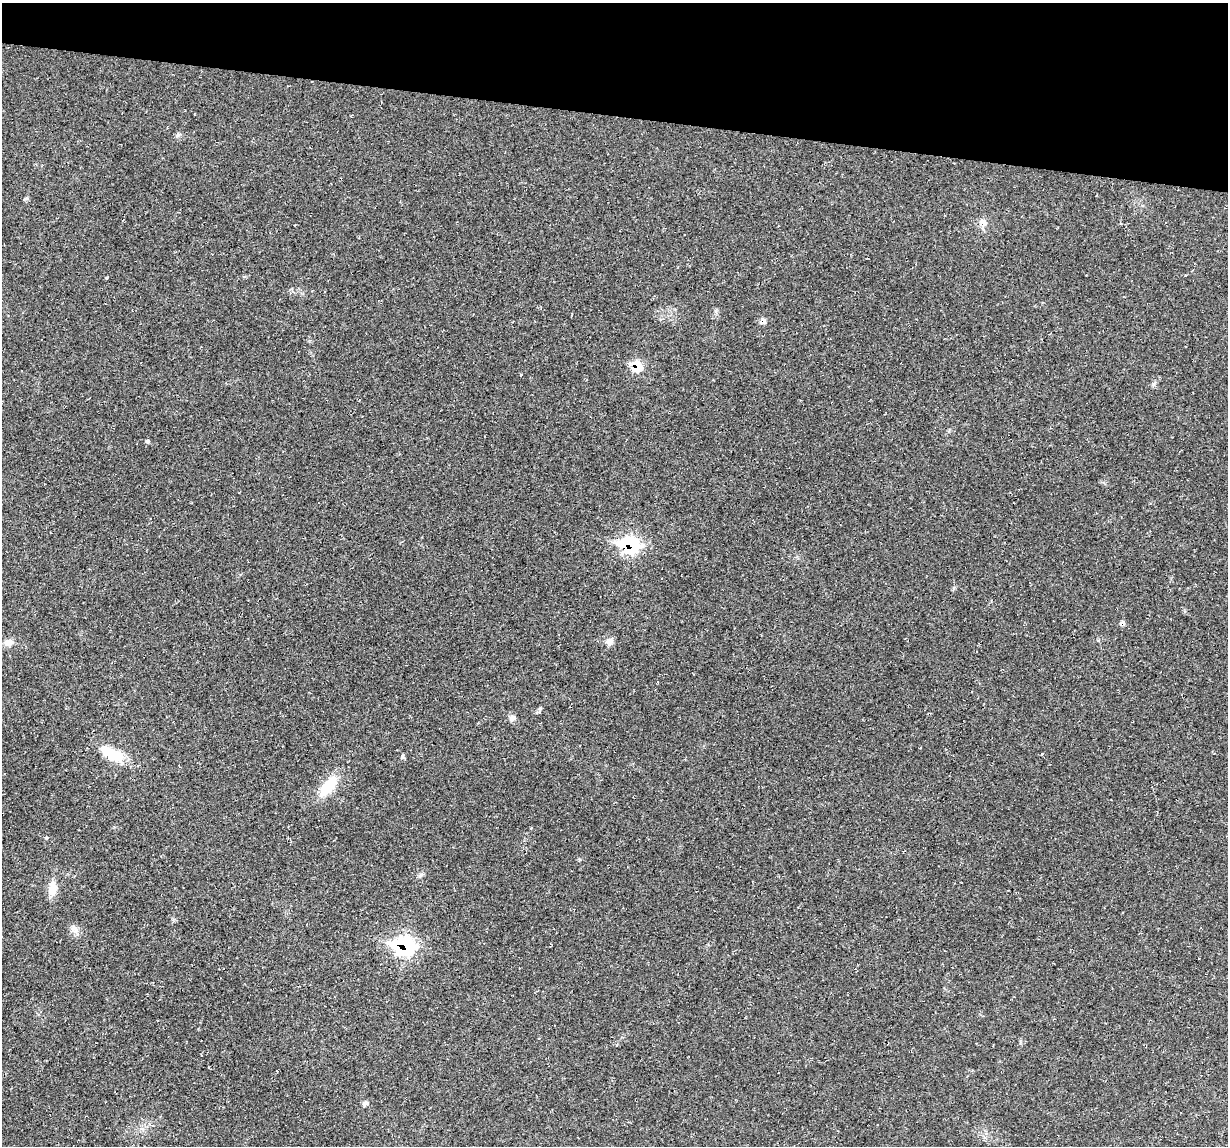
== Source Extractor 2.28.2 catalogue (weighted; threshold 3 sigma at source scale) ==
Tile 2 of 4 x 4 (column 2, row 1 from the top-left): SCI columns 1227-2452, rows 3547-4690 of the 4905 x 4926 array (HDU 1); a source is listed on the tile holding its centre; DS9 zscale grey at full resolution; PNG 1230 x 1148 px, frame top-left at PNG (2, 3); no overlay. Shown black and unused: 10% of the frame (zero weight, under 2 of 3 exposures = <1% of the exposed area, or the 3 px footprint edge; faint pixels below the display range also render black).
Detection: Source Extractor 2.28.2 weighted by HDU 2 'WHT'; one run over the whole footprint, this tile lists its part. Background 0.0197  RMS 0.006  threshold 0.0268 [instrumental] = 3 sigma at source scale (4.5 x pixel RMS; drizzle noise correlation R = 1.50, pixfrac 1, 0.05/0.05 arcsec/px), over >= 5 px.
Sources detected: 26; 2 cosmic-ray / hot-pixel residue — not listed; the other 24 listed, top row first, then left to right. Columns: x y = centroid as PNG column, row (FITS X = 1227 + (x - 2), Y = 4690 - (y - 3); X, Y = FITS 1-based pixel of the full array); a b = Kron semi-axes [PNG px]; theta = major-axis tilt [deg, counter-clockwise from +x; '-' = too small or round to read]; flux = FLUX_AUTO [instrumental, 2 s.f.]
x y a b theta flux
178 135 8 6 67 1.4
26 199 8 4 8 0.9
983 222 12 9 -39 4.3
244 276 6 4 1 0.79
106 278 4 3 - 0.5
716 312 7 4 -71 1.1
763 321 10 7 59 2.3
637 365 10 9 - 16
1153 384 7 4 89 1.2
147 441 6 5 - 1.1
630 545 11 9 -13 110
1122 623 6 6 - 1.8
9 642 12 9 2 4.5
609 642 10 9 - 3.6
540 709 7 5 88 1
512 718 9 8 - 2.3
112 754 32 15 -30 19
403 756 6 5 - 1.2
328 787 26 12 53 21
421 875 8 4 38 1.3
52 888 19 10 86 8.3
75 930 13 8 -56 3.4
404 945 13 10 -10 120
365 1103 8 6 19 1.8
Overlapping masked pixels (flux is a lower limit): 5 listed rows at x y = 763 321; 637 365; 630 545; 1122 623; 404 945
Unlisted compact peaks at least as high as the median listed source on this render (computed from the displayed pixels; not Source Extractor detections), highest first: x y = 46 838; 954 588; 580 859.